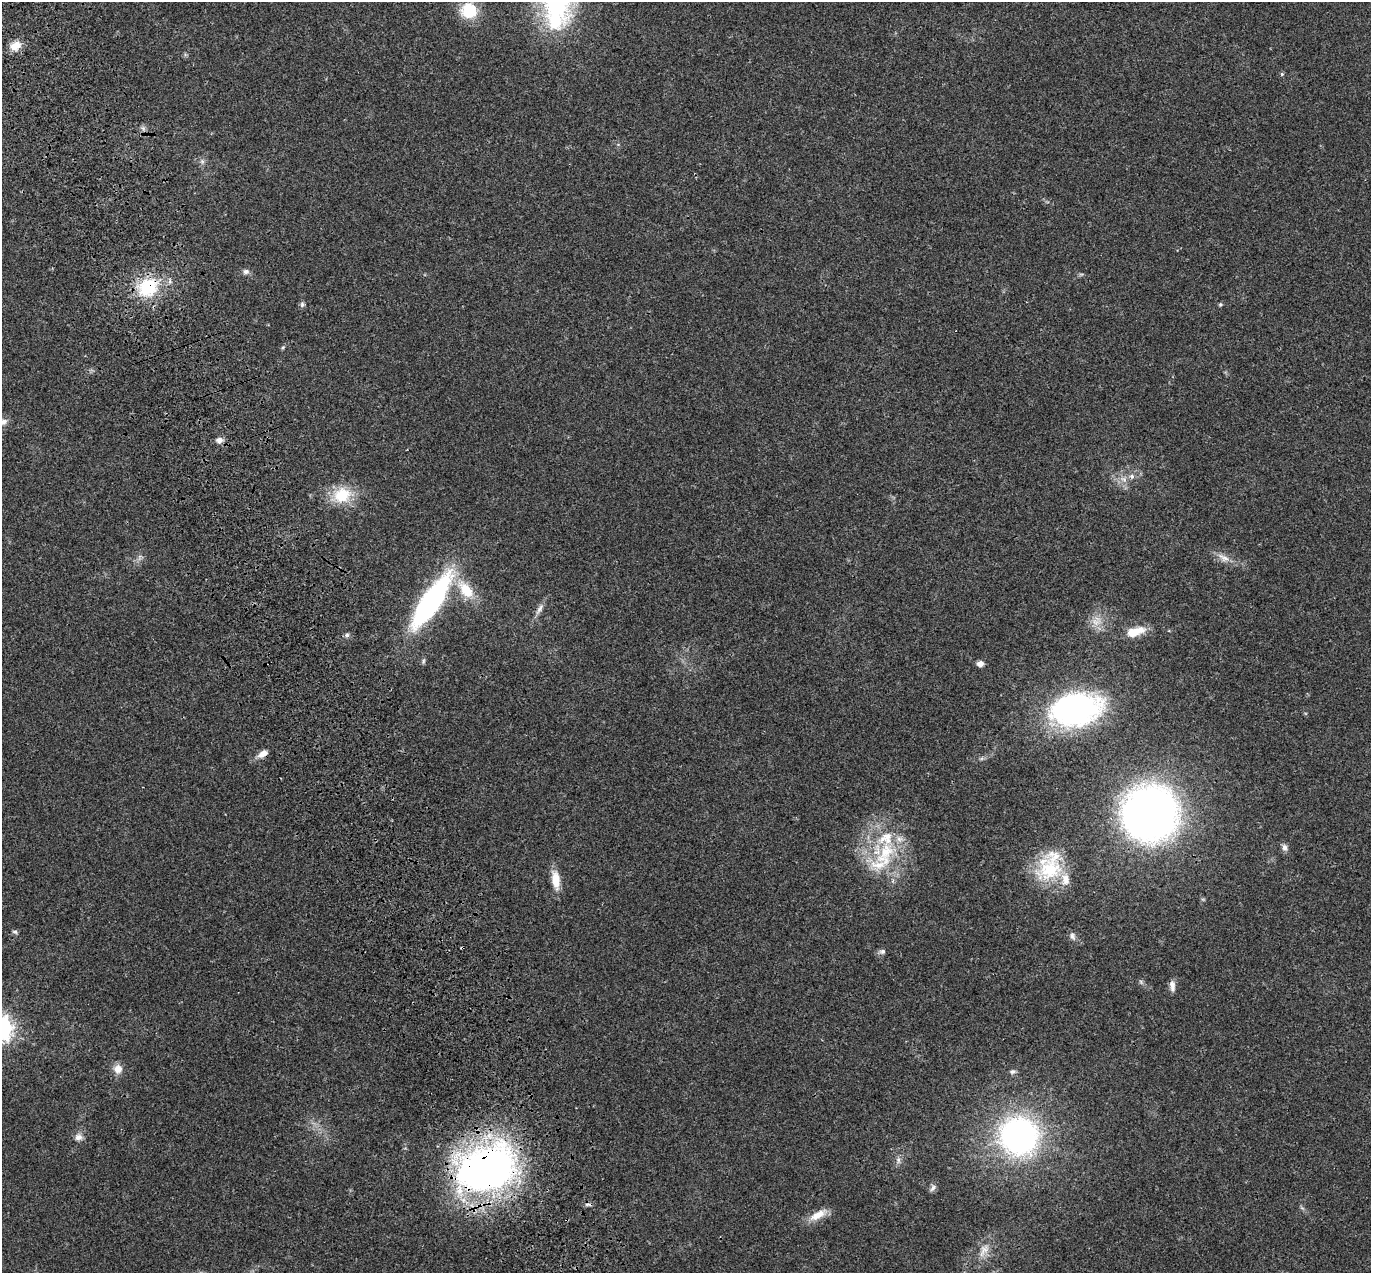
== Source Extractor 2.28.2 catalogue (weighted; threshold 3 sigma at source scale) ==
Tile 11 of 4 x 4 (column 3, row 3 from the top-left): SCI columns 2853-4221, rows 1490-2760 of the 5707 x 5572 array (HDU 1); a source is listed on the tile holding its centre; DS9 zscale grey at full resolution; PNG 1373 x 1275 px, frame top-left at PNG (2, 2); no overlay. Shown black and unused: <1% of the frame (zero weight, under 3 of 4 exposures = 9% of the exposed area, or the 3 px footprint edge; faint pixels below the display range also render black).
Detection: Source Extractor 2.28.2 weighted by HDU 2 'WHT'; one run over the whole footprint, this tile lists its part. Background 0.0222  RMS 0.003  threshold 0.0135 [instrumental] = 3 sigma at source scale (4.5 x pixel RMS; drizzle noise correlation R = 1.50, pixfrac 1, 0.0396/0.0396 arcsec/px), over >= 5 px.
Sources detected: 49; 1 cosmic-ray / hot-pixel residue — not listed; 5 inside a brighter listed object's ellipse — not listed separately; the other 43 listed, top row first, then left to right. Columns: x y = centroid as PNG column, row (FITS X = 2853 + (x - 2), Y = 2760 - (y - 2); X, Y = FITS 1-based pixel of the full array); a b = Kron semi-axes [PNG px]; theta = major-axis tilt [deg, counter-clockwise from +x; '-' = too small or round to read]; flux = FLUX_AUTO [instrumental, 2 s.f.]
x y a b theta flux
469 10 17 17 - 10
15 46 14 11 25 3.5
1282 74 5 4 - 0.36
143 128 7 4 -19 0.66
202 161 7 6 - 0.8
246 272 9 7 2 1
148 287 31 25 30 16
302 304 8 6 58 0.68
1220 304 6 5 - 0.42
283 347 5 4 - 0.41
3 422 10 8 17 1.4
219 440 9 7 -11 1.5
1132 476 7 6 - 1.1
342 495 27 21 23 9.8
1223 557 19 8 -28 2.6
466 590 27 15 -50 8.7
431 601 59 17 56 64
539 609 19 6 60 1.7
1096 622 15 10 -2 3.1
1134 632 23 10 17 6.2
347 635 6 6 - 0.69
423 661 9 4 79 0.51
980 664 8 7 - 1.3
1076 709 58 36 9 62
263 754 13 7 32 2.5
1150 814 44 43 - 180
1285 847 10 7 -73 1.1
886 852 29 21 67 16
1050 869 36 34 45 19
556 880 24 9 -82 4.8
15 932 7 5 -15 0.59
1072 936 11 7 -64 1.2
882 951 8 7 - 0.91
1172 986 15 6 -85 1.7
118 1069 12 12 - 2.5
1013 1072 8 6 19 0.83
1019 1136 33 32 - 85
78 1137 10 10 - 1.7
898 1160 10 5 -78 1
486 1169 58 40 19 160
933 1188 11 6 49 0.97
818 1215 27 9 29 4
984 1250 23 11 58 4
Overlapping masked pixels (flux is a lower limit): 3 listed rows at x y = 148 287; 263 754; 486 1169
Isophote crosses this tile's border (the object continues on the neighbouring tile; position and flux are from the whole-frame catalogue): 1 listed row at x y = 3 422